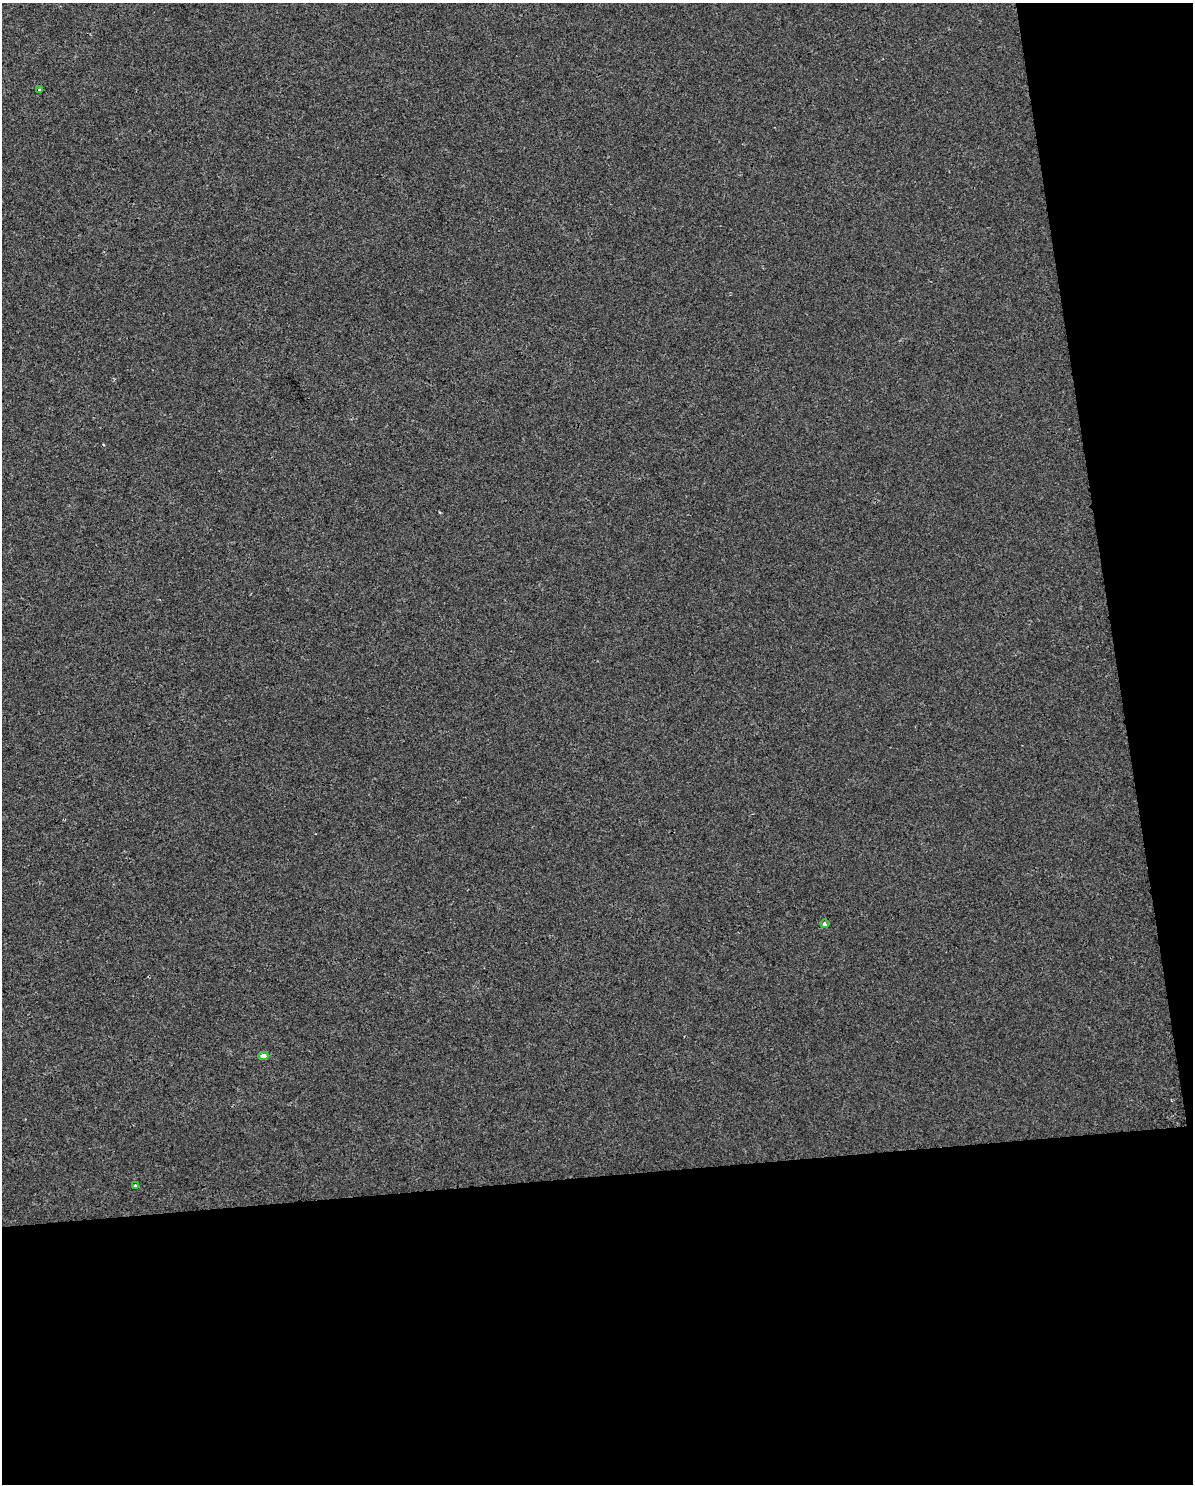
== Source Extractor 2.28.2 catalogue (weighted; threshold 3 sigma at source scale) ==
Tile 12 of 4 x 3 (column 4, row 3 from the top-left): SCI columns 3574-4764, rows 64-1545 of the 4764 x 4529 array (HDU 1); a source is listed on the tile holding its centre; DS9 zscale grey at full resolution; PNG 1195 x 1486 px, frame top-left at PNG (2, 3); each listed source drawn as its Kron ellipse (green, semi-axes under 4 px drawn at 4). Shown black and unused: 27% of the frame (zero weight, under 2 of 3 exposures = <1% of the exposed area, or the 3 px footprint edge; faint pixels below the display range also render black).
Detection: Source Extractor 2.28.2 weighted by HDU 2 'WHT'; one run over the whole footprint, this tile lists its part. Background -5.27e-04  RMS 0.0042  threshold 0.0187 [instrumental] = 3 sigma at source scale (4.5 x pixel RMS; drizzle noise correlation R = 1.50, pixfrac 1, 0.0396/0.0396 arcsec/px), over >= 5 px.
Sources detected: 4; all 4 listed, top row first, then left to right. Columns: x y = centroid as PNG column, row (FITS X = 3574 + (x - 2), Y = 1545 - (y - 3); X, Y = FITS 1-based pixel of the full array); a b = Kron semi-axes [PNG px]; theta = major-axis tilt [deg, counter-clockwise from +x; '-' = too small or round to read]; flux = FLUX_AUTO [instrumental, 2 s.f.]
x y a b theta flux
39 90 3 3 - 0.75
825 924 4 4 - 1
263 1056 5 4 - 2.4
136 1186 3 3 - 8